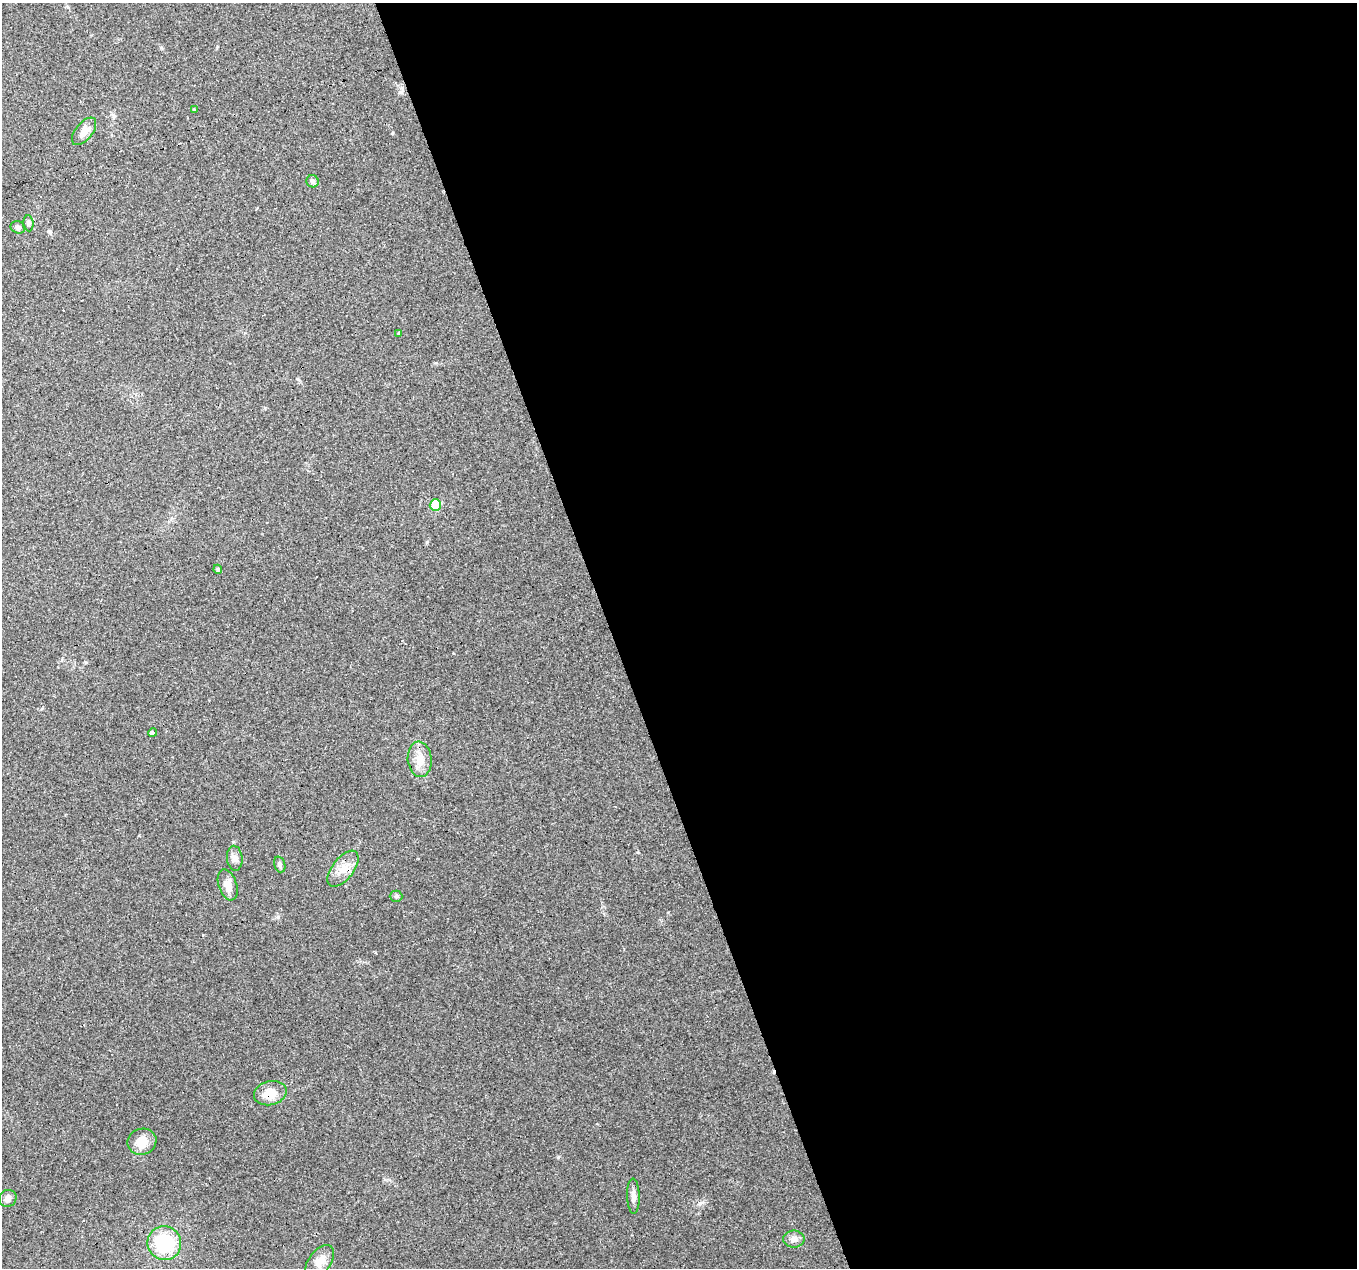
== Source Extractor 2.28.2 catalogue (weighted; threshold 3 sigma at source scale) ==
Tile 8 of 4 x 4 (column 4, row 2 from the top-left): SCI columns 4065-5419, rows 2653-3918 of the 5419 x 5248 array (HDU 1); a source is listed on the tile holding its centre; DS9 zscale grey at full resolution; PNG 1359 x 1270 px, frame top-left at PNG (2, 3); each listed source drawn as its Kron ellipse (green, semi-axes under 4 px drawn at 4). Shown black and unused: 55% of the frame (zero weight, under 3 of 4 exposures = <1% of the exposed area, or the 3 px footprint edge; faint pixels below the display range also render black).
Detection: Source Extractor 2.28.2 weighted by HDU 2 'WHT'; one run over the whole footprint, this tile lists its part. Background 0.101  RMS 0.0064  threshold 0.0288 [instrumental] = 3 sigma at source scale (4.5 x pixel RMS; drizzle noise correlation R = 1.50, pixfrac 1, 0.0396/0.0396 arcsec/px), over >= 5 px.
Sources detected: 29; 7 cosmic-ray / hot-pixel residue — neither listed nor drawn; the other 22 listed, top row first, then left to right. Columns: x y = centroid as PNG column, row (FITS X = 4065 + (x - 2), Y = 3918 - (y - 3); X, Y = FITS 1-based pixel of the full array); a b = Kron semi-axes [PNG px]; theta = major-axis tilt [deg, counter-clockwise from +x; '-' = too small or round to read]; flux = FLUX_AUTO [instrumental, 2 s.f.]
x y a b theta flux
195 110 3 3 - 2.5
84 131 16 8 52 6.3
313 181 6 6 - 1.5
28 223 8 5 -85 1.3
18 227 7 6 - 1.7
399 333 4 4 - 0.55
435 505 6 5 - 22
218 569 4 4 - 0.95
152 733 4 3 - 26
420 759 18 12 -84 7.8
235 858 12 8 -85 3.4
280 864 8 5 -72 1.9
343 869 21 10 52 8.4
228 885 16 9 -72 6.4
396 896 6 5 - 1.2
270 1093 17 12 14 12
142 1142 14 13 - 9.3
633 1196 18 6 -89 3.7
8 1198 9 8 - 3
794 1239 10 8 0 3.8
164 1243 17 17 - 37
320 1261 18 11 53 7.1
Overlapping masked pixels (flux is a lower limit): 1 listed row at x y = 270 1093
Unlisted compact peaks at least as high as the median listed source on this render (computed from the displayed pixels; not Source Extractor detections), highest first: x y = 700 1203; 278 917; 558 1157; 392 133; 427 542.